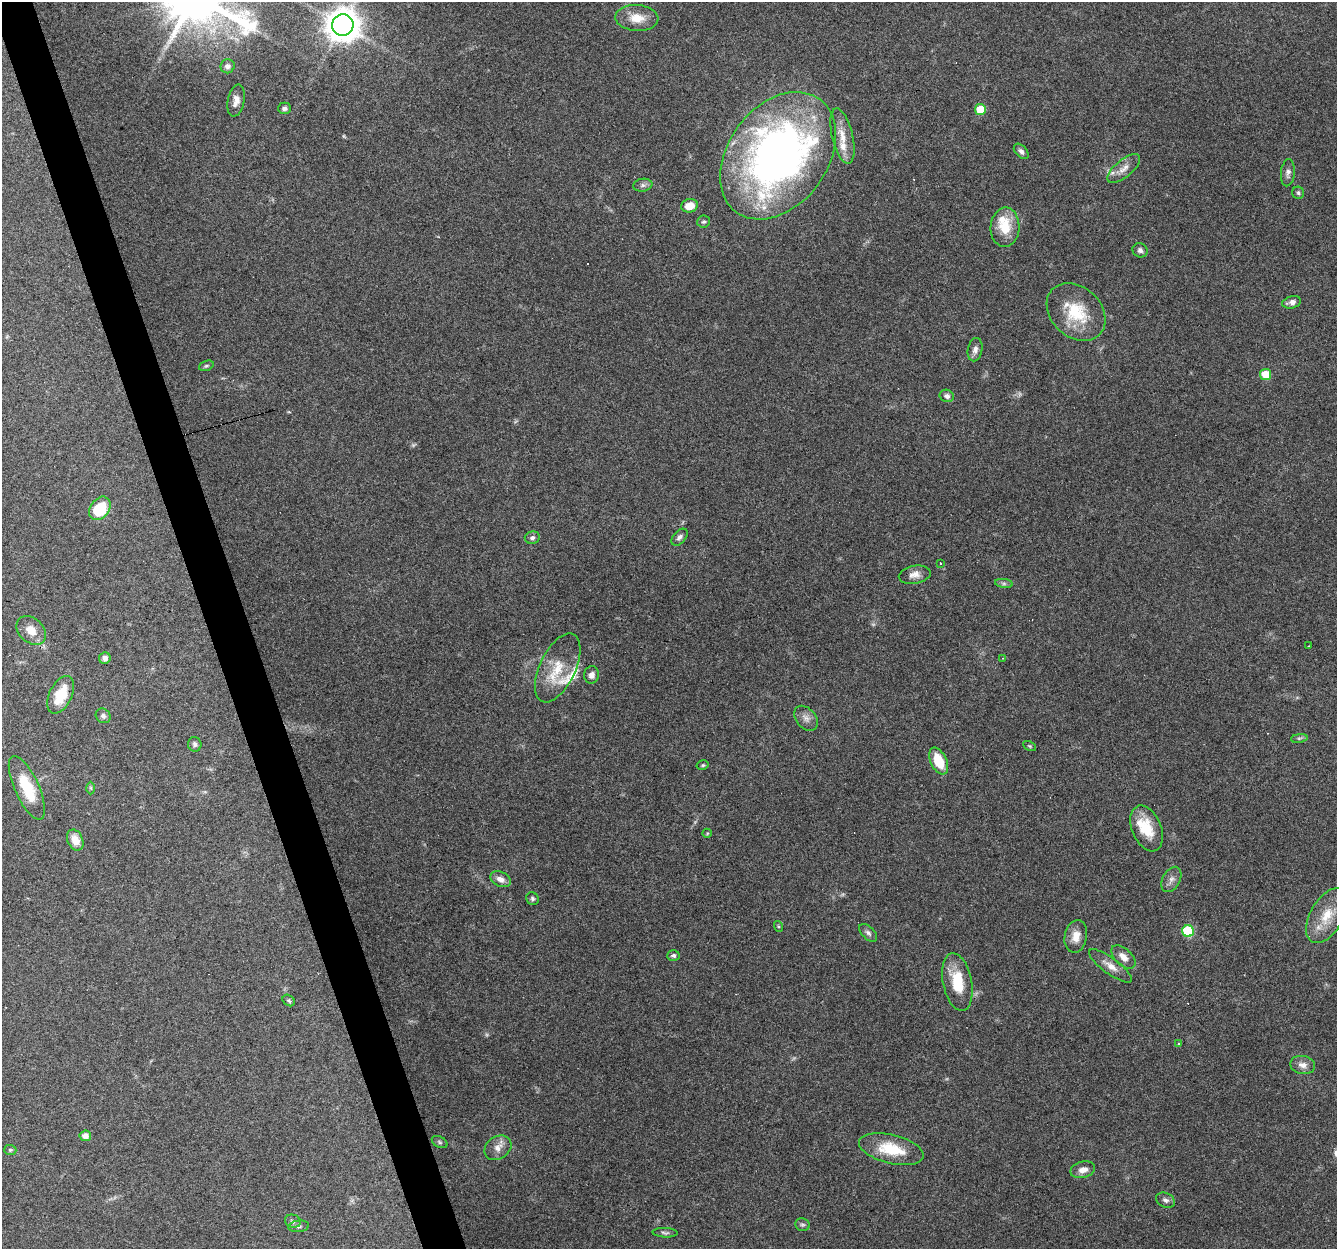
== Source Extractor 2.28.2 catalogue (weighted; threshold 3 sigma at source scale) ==
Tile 11 of 4 x 4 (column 3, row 3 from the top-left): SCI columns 2671-4005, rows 1306-2552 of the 5340 x 5160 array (HDU 1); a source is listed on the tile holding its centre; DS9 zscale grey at full resolution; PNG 1339 x 1251 px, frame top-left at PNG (2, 2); each listed source drawn as its Kron ellipse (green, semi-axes under 4 px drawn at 4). Shown black and unused: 3% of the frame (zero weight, under 4 of 8 exposures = <1% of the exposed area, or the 3 px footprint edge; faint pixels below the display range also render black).
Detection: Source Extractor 2.28.2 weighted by HDU 2 'WHT'; one run over the whole footprint, this tile lists its part. Background 0.0853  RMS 0.0039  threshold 0.0161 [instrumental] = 3 sigma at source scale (4.09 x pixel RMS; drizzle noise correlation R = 1.36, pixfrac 0.8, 0.0396/0.0396 arcsec/px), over >= 5 px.
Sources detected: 86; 5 too faint to see at this stretch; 2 cosmic-ray / hot-pixel residue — neither listed nor drawn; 5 inside a brighter listed object's ellipse — not listed separately; the other 74 listed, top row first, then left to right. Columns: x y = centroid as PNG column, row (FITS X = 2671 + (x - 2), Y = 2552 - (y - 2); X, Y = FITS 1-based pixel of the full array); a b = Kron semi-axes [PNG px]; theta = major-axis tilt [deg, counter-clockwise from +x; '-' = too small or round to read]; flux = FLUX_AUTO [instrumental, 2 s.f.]
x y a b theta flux
637 18 21 13 -4 6.6
343 25 11 10 - 650
228 66 7 7 - 1.3
236 101 16 8 78 2.8
285 108 6 5 - 1
980 109 5 5 - 9.9
842 136 28 10 -77 5.5
1021 151 9 5 -47 1.1
778 156 70 49 53 220
1124 168 20 8 40 3.2
1288 173 13 7 85 1.6
643 185 9 6 9 1.2
1298 193 6 6 - 0.74
690 206 8 6 13 4.6
704 222 6 6 - 0.77
1005 227 20 14 87 9.7
1140 250 8 7 - 1.1
1292 302 9 6 14 1.8
1076 312 33 25 -42 17
975 350 12 7 79 1.9
206 366 7 5 19 0.72
1266 375 5 5 - 10
947 396 7 6 - 1.3
100 508 13 9 55 15
679 537 10 6 48 1.3
532 538 7 6 - 1
941 563 3 3 - 1.4
915 575 16 9 10 2.9
1004 583 9 4 -8 0.89
31 630 16 12 -42 4.7
1308 646 3 2 - 0.24
105 658 6 5 - 1.6
1002 658 4 2 - 0.22
558 668 37 18 65 12
592 675 8 7 - 2.1
61 695 20 11 64 11
103 716 8 7 - 1.2
806 718 14 9 -49 2.4
1299 738 8 4 8 0.68
195 744 7 6 - 0.93
1030 746 7 4 -27 0.48
939 761 14 8 -65 10
703 765 6 4 14 0.52
27 788 34 12 -66 14
91 788 6 4 -88 0.54
1147 828 24 14 -67 10
707 833 5 4 - 0.4
75 840 11 7 -66 4.8
501 879 11 7 -26 2.5
1171 879 13 8 61 2.2
532 899 7 6 - 0.83
1327 916 30 16 60 11
778 926 5 3 - 0.42
1188 931 6 5 - 26
868 933 11 6 -45 1.2
1076 936 16 11 80 4.1
673 956 6 5 - 0.85
1123 957 15 8 -43 3.2
1110 966 26 8 -36 3.9
957 982 29 14 -79 13
289 1001 7 5 -39 0.66
1179 1043 3 2 - 0.49
1303 1065 12 9 -11 2.6
85 1136 6 5 - 2.2
440 1142 8 5 -28 0.78
498 1148 14 11 35 3.3
891 1149 33 14 -14 14
10 1150 6 5 - 0.59
1083 1170 12 8 14 2.6
1165 1200 10 7 -27 1.4
293 1221 8 6 -19 1
802 1225 7 6 - 0.81
299 1226 10 6 6 0.97
665 1233 12 4 -2 0.94